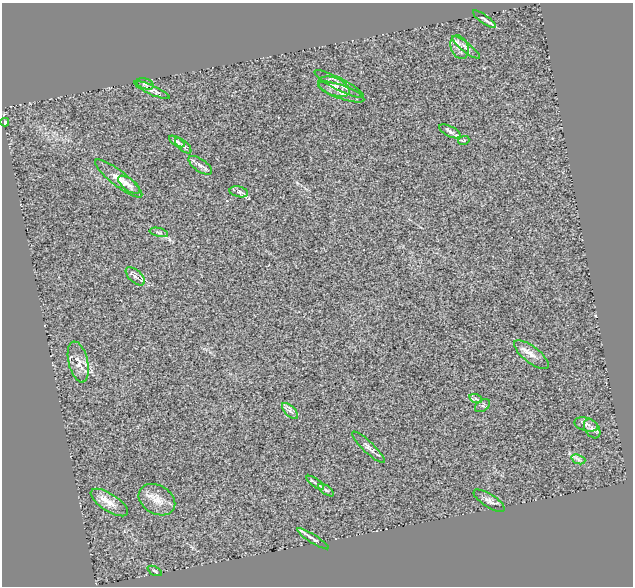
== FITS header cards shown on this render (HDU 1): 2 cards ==
NAXIS1  =                  631
NAXIS2  =                  584

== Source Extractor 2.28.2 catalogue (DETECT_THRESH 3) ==
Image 631 x 584 px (HDU 1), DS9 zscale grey, 1 PNG px = 1 image px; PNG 635 x 588 px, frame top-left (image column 1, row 584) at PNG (2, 3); each listed source drawn as its Kron ellipse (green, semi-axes under 4 px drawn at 4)
Background 0.559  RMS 0.23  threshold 0.676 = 3 sigma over >= 5 px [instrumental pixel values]
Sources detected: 35; all 35 listed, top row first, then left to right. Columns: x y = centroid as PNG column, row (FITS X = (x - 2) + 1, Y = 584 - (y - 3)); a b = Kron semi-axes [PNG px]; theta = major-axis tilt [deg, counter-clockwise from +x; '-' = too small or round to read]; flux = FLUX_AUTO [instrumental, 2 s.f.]
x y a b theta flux
484 19 14 3 -35 37
460 47 12 8 -68 96
466 47 17 4 -38 69
145 84 9 5 -18 32
339 84 27 6 -27 110
334 87 16 9 -21 140
152 90 19 4 -24 66
341 92 24 7 -20 94
5 122 4 3 - 51
450 131 12 5 -26 52
464 140 5 3 - 14
177 141 9 3 -31 31
183 146 10 5 -43 50
200 165 13 6 -35 66
119 178 29 7 -38 160
129 185 13 6 -36 72
239 192 9 5 -13 44
159 232 9 4 -14 29
135 276 12 6 -42 63
531 355 21 8 -38 120
78 362 21 9 -77 140
476 399 7 4 -19 31
483 406 8 5 36 35
290 411 10 5 -44 51
586 424 12 6 -16 64
592 429 11 7 -56 53
368 447 22 5 -44 75
578 459 7 4 -19 40
315 483 10 2 -35 28
326 490 9 4 -35 32
157 500 19 14 -31 200
489 501 18 6 -32 68
109 503 21 9 -33 160
313 539 18 4 -32 55
155 571 8 3 -27 21